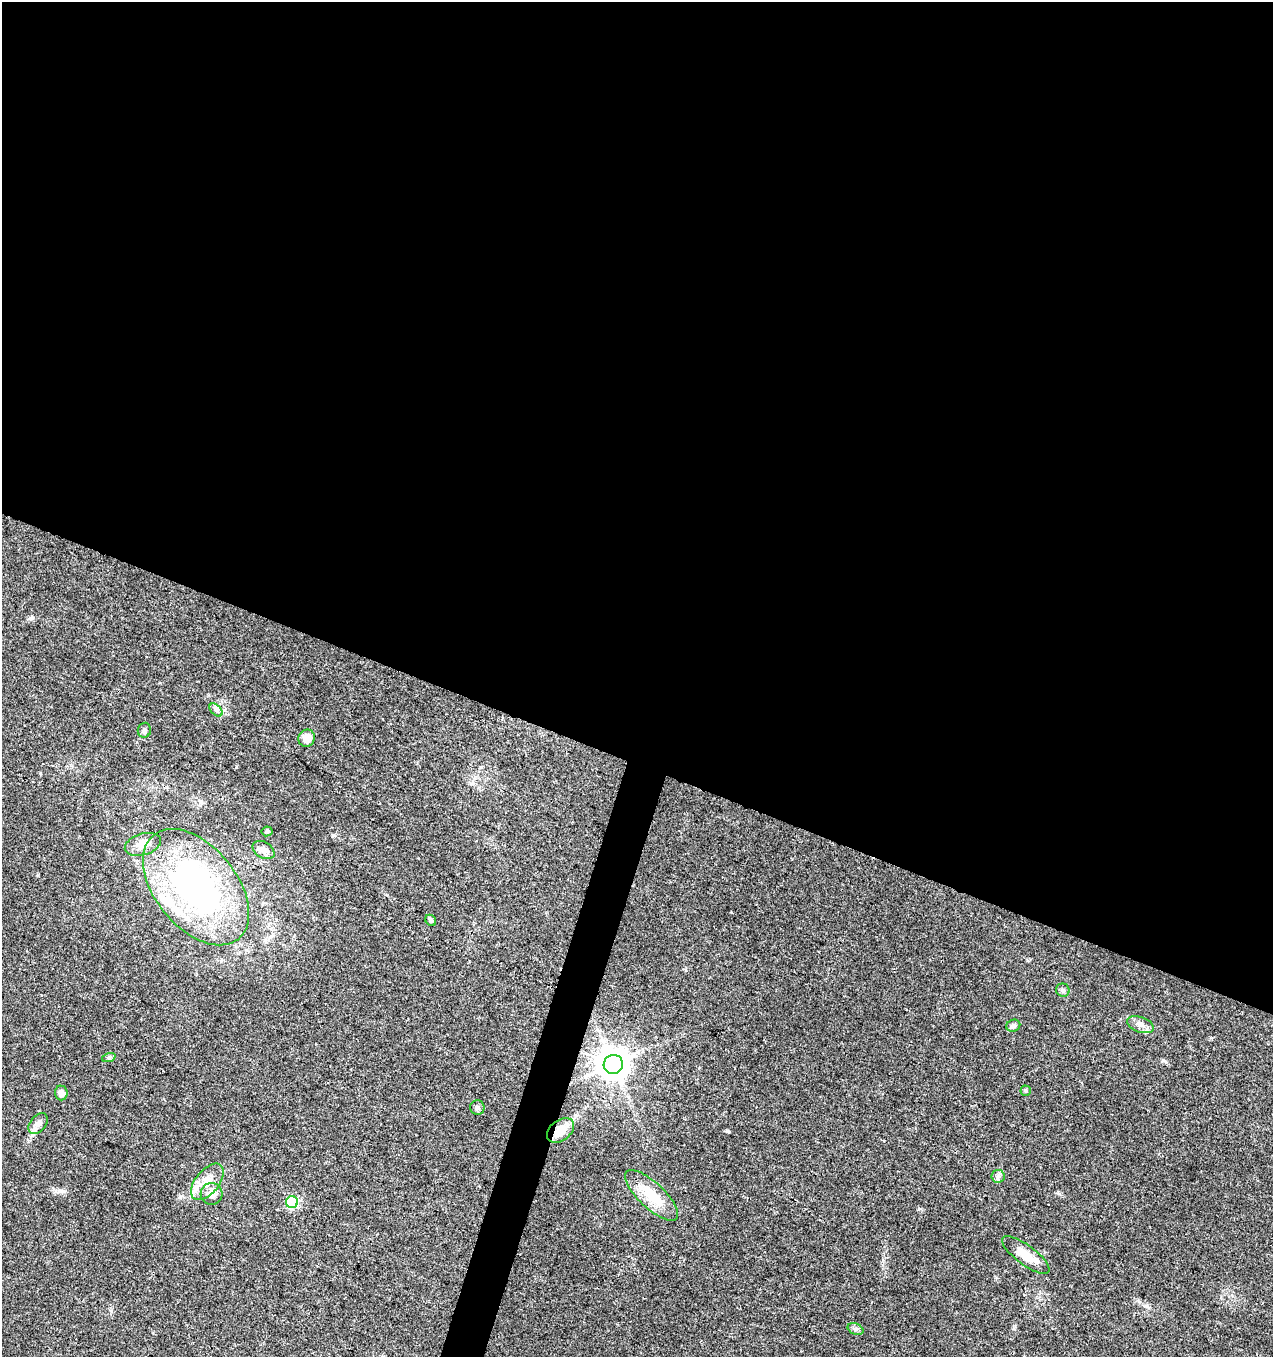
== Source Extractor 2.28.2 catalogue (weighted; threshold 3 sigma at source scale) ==
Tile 3 of 4 x 4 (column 3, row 1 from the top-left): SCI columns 2758-4028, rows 4075-5429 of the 5579 x 5430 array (HDU 1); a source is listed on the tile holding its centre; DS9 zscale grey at full resolution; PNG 1275 x 1359 px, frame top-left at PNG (2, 2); each listed source drawn as its Kron ellipse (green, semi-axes under 4 px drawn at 4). Shown black and unused: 58% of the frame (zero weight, under 3 of 4 exposures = <1% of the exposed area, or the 3 px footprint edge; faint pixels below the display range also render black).
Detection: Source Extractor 2.28.2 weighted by HDU 2 'WHT'; one run over the whole footprint, this tile lists its part. Background 0.0419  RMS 0.0035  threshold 0.0157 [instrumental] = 3 sigma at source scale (4.5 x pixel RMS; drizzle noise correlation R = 1.50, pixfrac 1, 0.0396/0.0396 arcsec/px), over >= 5 px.
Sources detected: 29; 1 inside a brighter object's white glare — neither listed nor drawn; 3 inside a brighter listed object's ellipse — not listed separately; the other 25 listed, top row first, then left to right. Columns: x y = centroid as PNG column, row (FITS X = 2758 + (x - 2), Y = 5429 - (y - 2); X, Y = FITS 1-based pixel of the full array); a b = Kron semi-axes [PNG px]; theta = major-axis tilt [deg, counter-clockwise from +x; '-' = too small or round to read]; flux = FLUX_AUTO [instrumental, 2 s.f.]
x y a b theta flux
216 710 8 4 -45 0.86
144 730 7 6 - 0.9
307 738 9 8 - 3.5
267 831 5 5 - 0.49
143 844 19 10 17 3.5
264 850 12 8 -31 2
196 887 67 41 -51 100
431 920 6 5 - 0.66
1063 990 7 6 - 0.84
1140 1025 14 7 -20 2.1
1013 1026 7 6 - 0.99
109 1057 7 4 19 0.62
613 1064 10 9 - 700
1026 1091 5 5 - 0.57
61 1093 7 6 - 1.7
477 1107 7 7 - 0.92
38 1124 12 8 51 1.9
560 1130 15 10 38 5.5
998 1176 6 6 - 0.86
207 1182 21 12 50 5.2
211 1194 11 11 - 3.2
651 1195 34 13 -43 10
292 1202 6 6 - 24
1026 1255 28 9 -36 5.9
856 1329 8 5 -26 0.92
Overlapping masked pixels (flux is a lower limit): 1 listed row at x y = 560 1130
Unlisted compact peaks at least as high as the median listed source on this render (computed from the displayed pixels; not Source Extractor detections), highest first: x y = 727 1131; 1165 1061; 919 1209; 32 618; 1014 1328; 333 835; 59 1191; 111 1311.